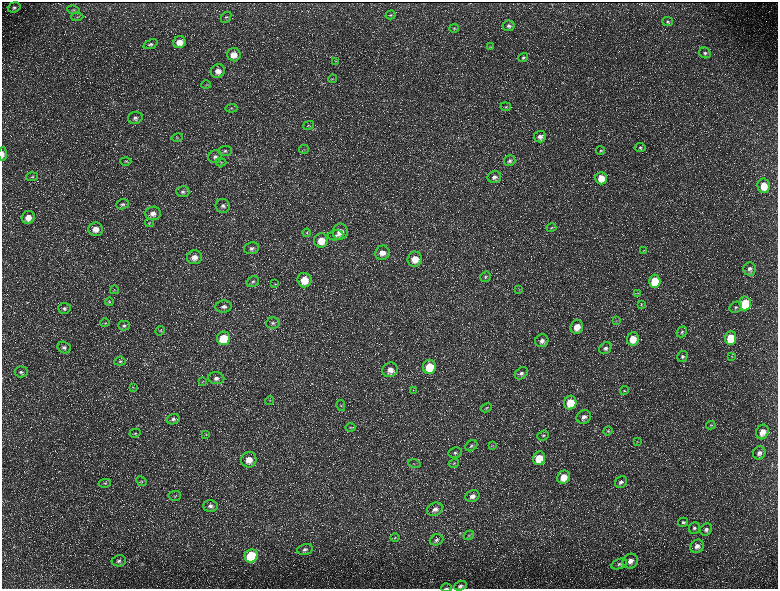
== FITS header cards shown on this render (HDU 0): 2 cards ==
NAXIS1  =                 1552 / length of data axis 1
NAXIS2  =                 1173 / length of data axis 2

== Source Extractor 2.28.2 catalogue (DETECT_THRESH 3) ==
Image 1552 x 1173 px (HDU 0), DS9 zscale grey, zoomed out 1/2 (1 PNG px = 2 x 2 image px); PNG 780 x 591 px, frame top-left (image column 1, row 1173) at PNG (2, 2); each listed source drawn as its Kron ellipse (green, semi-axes under 4 px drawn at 4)
Background 230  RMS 11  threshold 32.1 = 3 sigma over >= 5 px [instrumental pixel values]
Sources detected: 173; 35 cannot appear on this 1/2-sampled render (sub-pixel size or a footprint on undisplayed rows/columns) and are neither listed nor drawn; the other 138 listed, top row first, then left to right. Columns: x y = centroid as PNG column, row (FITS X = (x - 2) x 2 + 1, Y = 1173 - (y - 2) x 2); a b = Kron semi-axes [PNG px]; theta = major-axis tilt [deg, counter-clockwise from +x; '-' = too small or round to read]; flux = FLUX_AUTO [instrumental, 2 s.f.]
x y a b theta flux
14 7 6 5 - 5600
73 10 6 2 -8 2400
390 15 5 4 - 3200
77 17 6 3 1 2500
226 17 6 4 47 3600
667 22 5 4 - 4300
508 26 6 5 - 6400
454 28 5 4 - 3200
179 42 6 6 - 23000
150 44 7 4 20 5000
490 47 4 2 - 1600
705 53 6 5 - 5300
234 55 7 6 - 23000
523 58 5 4 - 3800
336 61 3 3 - 1600
218 71 7 6 - 17000
332 79 4 3 - 1800
206 85 5 2 - 1900
506 107 5 4 - 2900
231 108 6 4 5 3000
135 118 7 6 - 7500
308 125 5 3 - 2600
177 137 6 3 14 2500
540 137 6 6 - 10000
640 148 5 4 - 3700
304 149 5 2 - 1700
225 151 7 5 2 4800
600 151 4 4 - 2300
3 154 7 3 89 6900
215 157 7 6 - 7500
126 161 5 3 - 2300
510 161 6 5 - 5800
221 162 5 3 - 2700
32 177 6 3 5 2900
494 177 7 6 - 9400
601 178 6 5 - 31000
764 186 7 6 - 37000
183 192 6 5 - 5900
122 204 6 5 - 5100
223 206 7 7 - 8400
153 213 8 6 9 14000
28 217 7 6 - 21000
149 223 4 3 - 2100
551 228 5 4 - 2700
95 229 7 7 - 19000
340 232 8 7 - 23000
307 233 4 4 - 3000
335 235 8 5 8 6100
321 240 7 7 - 33000
252 248 8 5 13 8100
643 251 3 3 - 1600
382 253 7 7 - 18000
195 257 7 7 - 17000
415 259 7 7 - 31000
749 269 7 6 - 9100
486 277 6 5 - 3700
304 280 7 7 - 43000
655 281 6 5 - 65000
253 282 6 5 - 5300
275 284 4 3 - 2400
114 290 4 3 - 1900
519 290 3 2 - 1400
638 293 3 3 - 1500
109 302 4 3 - 2200
745 303 7 6 - 89000
641 304 3 2 - 1400
223 307 8 6 6 9600
736 307 6 5 - 4900
64 308 6 5 - 5100
616 320 3 3 - 1600
105 323 4 3 - 2500
273 323 7 6 - 6300
124 326 6 5 - 4900
577 327 7 6 - 24000
160 331 5 4 - 2700
682 332 6 4 48 3700
224 338 7 6 - 91000
731 338 7 5 84 74000
633 339 7 6 - 31000
542 341 6 6 - 11000
64 347 7 5 -17 6700
605 348 7 5 39 7500
682 356 6 5 - 4700
732 356 4 3 - 1700
120 361 5 4 - 4000
429 367 7 6 - 63000
390 370 8 7 - 17000
21 372 6 5 - 5100
521 373 7 5 39 7600
216 378 8 6 -3 10000
202 382 3 2 - 1300
133 387 4 2 - 1500
413 390 2 1 - 470
624 391 4 4 - 2400
270 401 4 4 - 2500
570 403 7 6 - 52000
341 405 5 4 - 3400
486 408 6 3 27 2700
584 417 7 6 - 12000
173 419 6 5 - 6400
711 425 5 3 - 1700
350 427 5 4 - 2700
608 431 5 4 - 3000
762 432 7 6 - 23000
135 433 5 3 - 2700
206 434 4 3 - 2400
543 435 6 4 21 4200
637 442 4 2 - 1100
471 446 6 5 - 4900
492 446 3 2 - 1200
455 453 7 5 12 5000
759 453 7 6 - 9200
539 458 7 6 - 52000
249 460 8 7 - 25000
454 463 5 3 - 3000
414 464 6 3 -15 2500
564 477 7 6 - 32000
142 481 5 3 - 2600
621 482 6 5 - 6700
105 483 6 3 9 2700
175 496 6 5 - 3800
472 496 7 5 23 13000
210 506 7 6 - 8700
435 509 8 6 24 12000
683 522 5 4 - 3900
694 528 6 5 - 4900
706 529 6 5 - 7100
469 535 5 4 - 3400
395 538 5 3 - 2200
436 540 7 5 19 6500
697 546 7 6 - 11000
305 549 8 5 15 7500
251 556 7 6 - 160000
119 561 7 5 9 5900
630 561 8 7 - 15000
619 564 8 5 18 5600
460 586 6 4 20 6500
446 588 5 2 - 1400
At the frame edge (FLAGS 8, measured only in part): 2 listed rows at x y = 3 154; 446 588
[35 sub-pixel or undisplayed-footprint detections neither listed nor drawn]